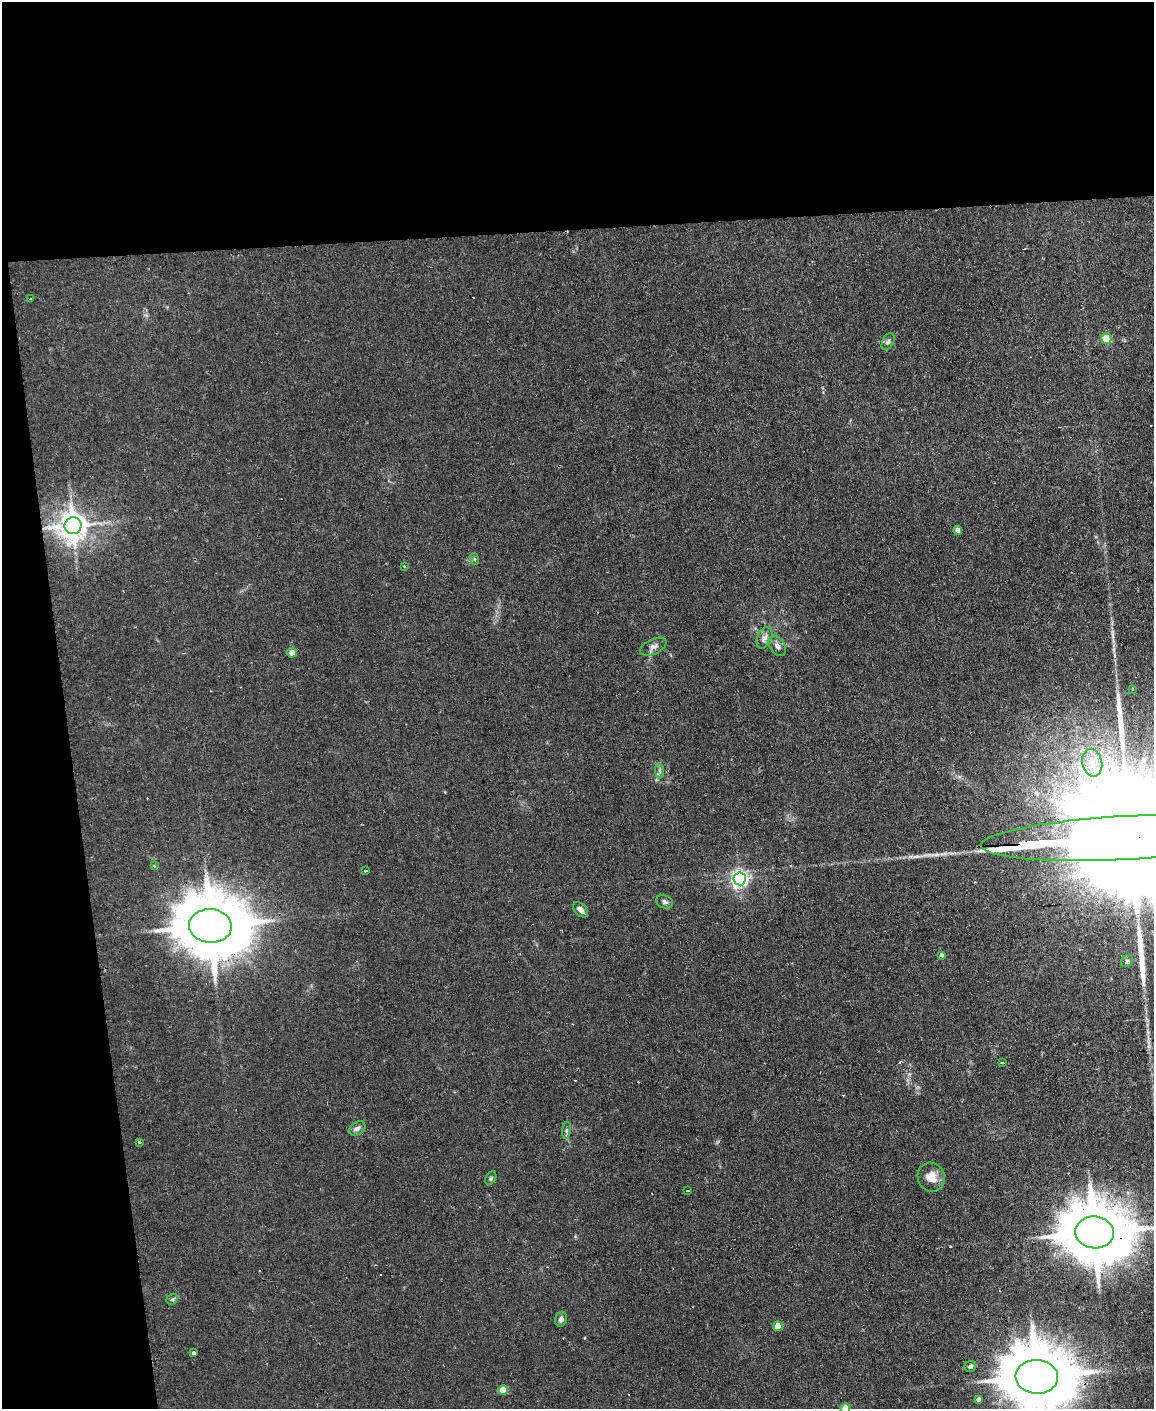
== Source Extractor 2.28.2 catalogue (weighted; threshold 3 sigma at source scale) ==
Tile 1 of 4 x 3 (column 1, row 1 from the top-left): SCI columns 1-1152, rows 3047-4453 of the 4609 x 4577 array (HDU 1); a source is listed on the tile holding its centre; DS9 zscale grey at full resolution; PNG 1156 x 1411 px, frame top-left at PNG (2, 2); each listed source drawn as its Kron ellipse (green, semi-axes under 4 px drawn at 4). Shown black and unused: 22% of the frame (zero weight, under 2 of 3 exposures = <1% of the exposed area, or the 3 px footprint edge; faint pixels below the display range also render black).
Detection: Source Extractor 2.28.2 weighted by HDU 2 'WHT'; one run over the whole footprint, this tile lists its part. Background 0.0454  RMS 0.0051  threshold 0.0229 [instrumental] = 3 sigma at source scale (4.5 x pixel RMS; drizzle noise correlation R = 1.50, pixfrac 1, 0.05/0.05 arcsec/px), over >= 5 px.
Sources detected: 48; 6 cosmic-ray / hot-pixel residue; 2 long thin detections or spike segments (spike, bleed or trail) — neither listed nor drawn; the other 40 listed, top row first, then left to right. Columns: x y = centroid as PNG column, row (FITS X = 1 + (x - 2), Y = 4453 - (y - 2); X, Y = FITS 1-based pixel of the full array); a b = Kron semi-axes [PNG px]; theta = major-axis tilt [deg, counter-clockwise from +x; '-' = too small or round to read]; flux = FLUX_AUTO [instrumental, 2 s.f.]
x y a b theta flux
31 299 3 3 - 0.63
1106 339 5 5 - 18
888 342 9 5 63 1.3
73 526 8 8 - 740
958 530 4 4 - 2.7
474 559 6 4 -70 0.64
404 566 3 3 - 0.61
764 638 11 7 66 2.4
777 646 11 7 -56 2.4
653 647 14 7 24 2.5
292 653 5 4 - 5.3
1132 689 3 3 - 0.64
1092 763 14 10 -77 7
660 771 7 4 -89 1.2
1127 838 146 21 3 79000
154 866 4 4 - 0.42
366 871 4 3 - 2.3
740 879 6 6 - 180
665 902 9 6 -22 1.3
580 910 9 6 -45 2.2
210 926 21 16 -4 5000
942 955 4 4 - 1.1
1127 961 6 5 - 1.1
1002 1063 3 3 - 12
357 1128 9 6 32 1.9
566 1130 8 4 81 1.2
139 1142 3 3 - 1.7
931 1177 14 13 - 6.3
491 1178 7 4 60 0.82
688 1191 3 2 - 0.91
1095 1232 19 16 -8 4400
172 1299 6 5 - 0.83
561 1319 7 5 74 1.6
778 1326 5 4 - 11
194 1353 4 3 - 1.5
970 1366 6 5 - 1.6
1037 1377 21 17 -5 5000
503 1390 5 5 - 10
978 1399 4 4 - 1.8
845 1408 5 5 - 12
Overlapping masked pixels (flux is a lower limit): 3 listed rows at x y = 1127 838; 1095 1232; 1037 1377
Isophote crosses this tile's border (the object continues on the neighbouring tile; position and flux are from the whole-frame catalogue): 3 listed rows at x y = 1127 838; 1037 1377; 845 1408